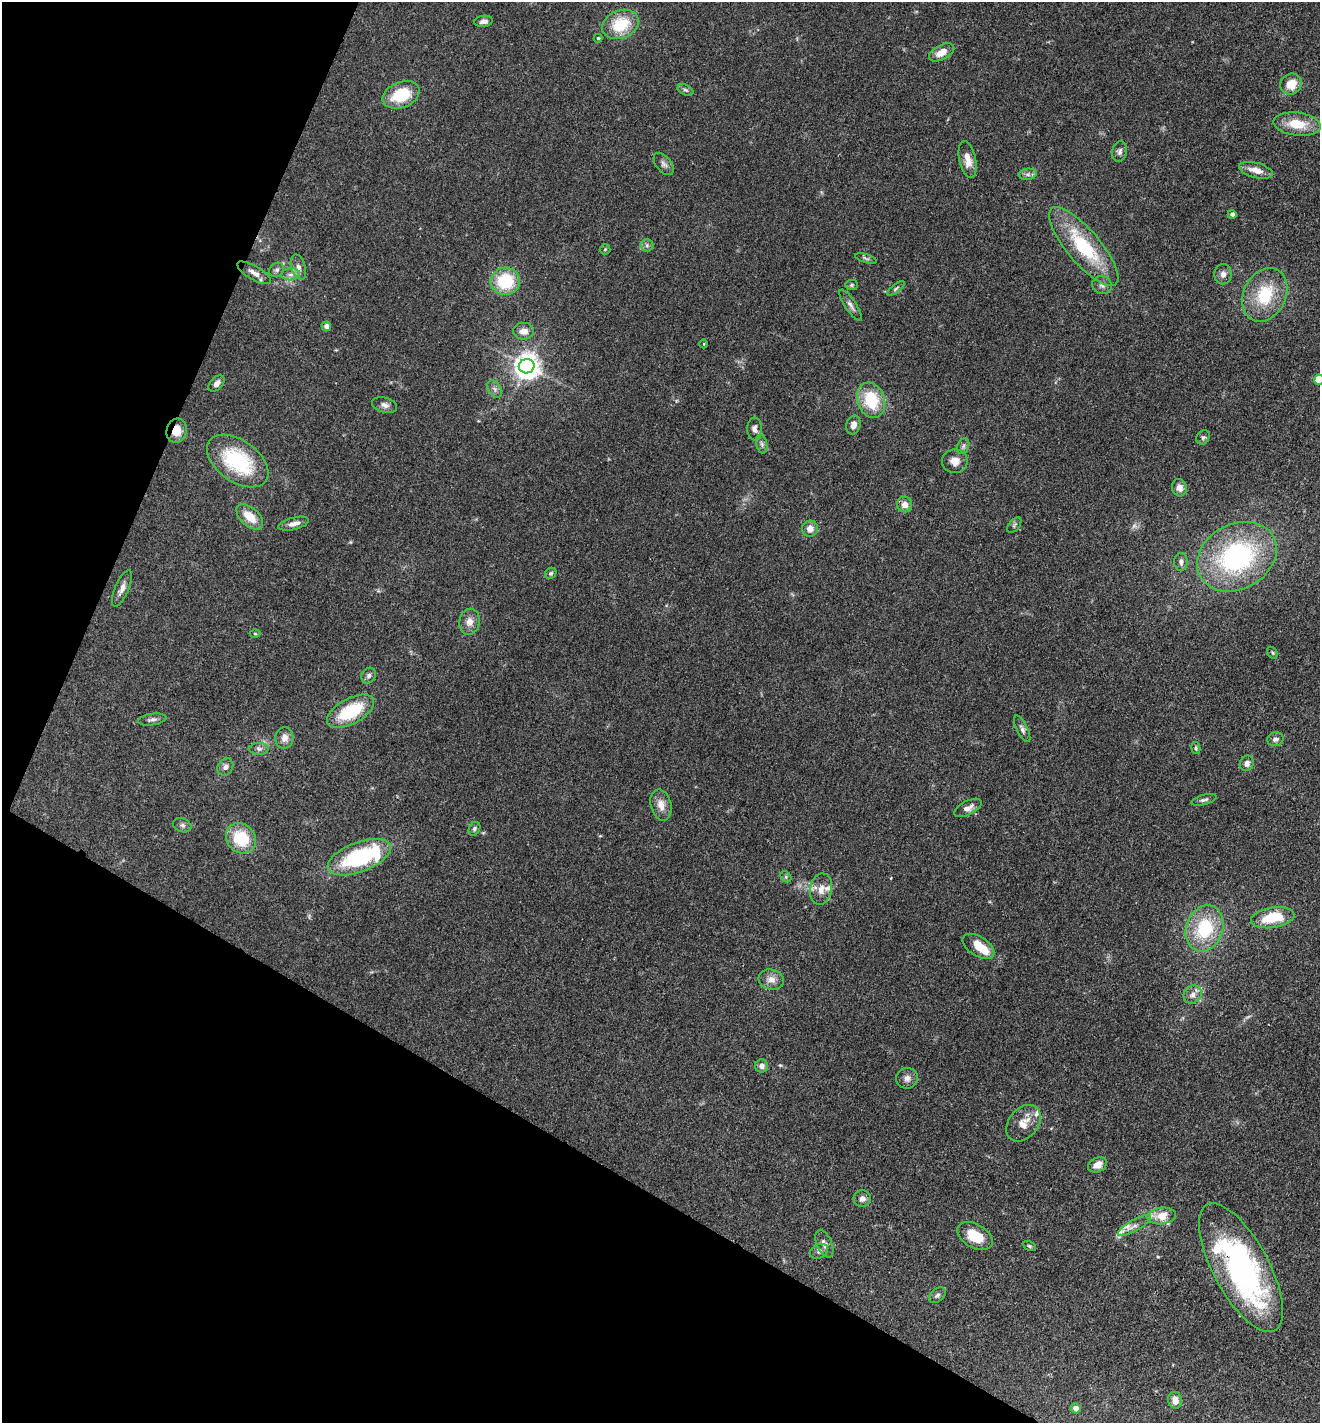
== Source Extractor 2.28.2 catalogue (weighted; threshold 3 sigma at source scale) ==
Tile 9 of 4 x 4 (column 1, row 3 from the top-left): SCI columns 280-1597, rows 1423-2843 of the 5695 x 5686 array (HDU 1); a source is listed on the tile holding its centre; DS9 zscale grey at full resolution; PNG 1322 x 1425 px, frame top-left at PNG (2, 2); each listed source drawn as its Kron ellipse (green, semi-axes under 4 px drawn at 4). Shown black and unused: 25% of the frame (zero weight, under 3 of 4 exposures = <1% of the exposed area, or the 3 px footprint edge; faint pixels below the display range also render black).
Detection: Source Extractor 2.28.2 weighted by HDU 2 'WHT'; one run over the whole footprint, this tile lists its part. Background 0.0839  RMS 0.0064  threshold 0.0286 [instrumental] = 3 sigma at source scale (4.5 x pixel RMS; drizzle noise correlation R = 1.50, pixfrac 1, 0.05/0.05 arcsec/px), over >= 5 px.
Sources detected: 110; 1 too faint to see at this stretch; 4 inside a brighter object's white glare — neither listed nor drawn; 7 inside a brighter listed object's ellipse — not listed separately; the other 98 listed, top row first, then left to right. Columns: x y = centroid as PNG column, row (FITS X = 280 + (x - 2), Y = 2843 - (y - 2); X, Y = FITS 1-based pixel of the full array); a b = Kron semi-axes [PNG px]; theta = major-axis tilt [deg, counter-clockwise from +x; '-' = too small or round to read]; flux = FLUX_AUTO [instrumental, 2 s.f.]
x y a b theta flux
483 21 9 5 8 2.3
620 24 19 14 21 23
598 38 4 4 - 0.76
942 52 14 7 28 7.4
1291 84 11 10 - 10
685 90 8 5 -26 1.3
401 95 19 12 22 24
1297 124 24 11 -7 15
1119 152 10 7 77 2.2
968 160 19 8 -78 7.5
664 164 13 7 -51 2.7
1256 170 17 7 -15 6.7
1028 174 9 6 5 2.1
1232 214 4 4 - 1.9
647 245 6 6 - 1.6
1084 247 50 16 -50 46
605 249 5 5 - 0.83
866 258 11 2 -18 1.1
298 267 13 7 -73 3.4
277 270 8 6 36 1.9
254 273 19 7 -30 4.5
291 274 9 6 5 2.9
1223 274 10 8 86 3.1
505 281 14 13 - 31
852 285 6 5 - 1
1102 285 10 9 - 2.9
896 288 10 4 37 1.3
1265 295 28 21 64 30
851 305 18 5 -57 3
326 326 4 4 - 3.7
524 331 10 8 0 4.9
704 344 4 3 - 0.56
527 366 8 7 - 560
1319 380 5 5 - 25
217 384 9 6 46 3.3
495 389 9 6 -59 2.3
871 400 18 13 -70 27
384 405 12 7 -16 2.9
853 425 10 7 76 4.2
755 429 11 7 -88 3.1
177 431 12 10 76 8.8
1203 437 7 6 - 1.5
762 444 9 5 -77 1.9
963 446 8 6 69 1.7
238 461 35 20 -36 51
955 461 13 11 0 5.6
1179 488 8 7 - 4
905 504 8 7 - 4.5
250 517 16 9 -42 12
293 524 16 6 14 4.1
1014 525 9 5 50 1.2
810 529 8 8 - 5.1
1237 557 42 32 29 100
1181 562 9 7 87 2.5
551 573 6 5 - 1
122 588 19 7 67 4.4
470 622 13 10 80 4.9
255 634 5 3 - 0.63
1272 653 6 4 -56 0.93
369 676 8 7 - 2
350 711 26 12 28 33
152 719 14 6 8 2.3
1022 729 14 5 -64 2.3
284 738 10 9 - 4.3
1275 739 8 7 - 2.8
1196 748 6 4 -80 0.95
259 749 10 6 0 2
1247 763 8 7 - 2.8
225 767 9 7 56 2.7
1204 800 13 5 16 1.8
661 805 16 10 -76 6.2
968 808 15 7 27 4.1
182 825 9 6 -21 1.9
474 829 7 5 60 1.5
241 838 16 14 -46 26
359 857 33 15 21 64
786 877 6 5 - 0.94
821 889 16 11 79 6.5
1273 918 22 10 9 23
1205 928 23 18 71 35
978 946 18 9 -31 12
771 980 13 10 -15 5.1
1193 994 10 8 47 3.5
762 1066 6 6 - 3.2
907 1078 11 10 - 3.5
1024 1123 20 14 51 8.8
1098 1165 10 7 27 5.3
862 1199 8 8 - 3
1162 1216 14 8 6 12
1134 1226 19 5 29 3.3
975 1236 19 12 -30 16
824 1244 14 7 -67 3.5
1029 1246 7 4 -27 1
819 1251 9 6 29 2.1
1241 1268 72 28 -62 150
937 1295 9 6 40 1.8
1175 1400 8 7 - 4.9
1076 1408 5 4 - 4.9
Overlapping masked pixels (flux is a lower limit): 2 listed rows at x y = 177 431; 1241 1268
Isophote crosses this tile's border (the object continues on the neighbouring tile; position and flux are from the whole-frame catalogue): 2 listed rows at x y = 1297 124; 1319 380